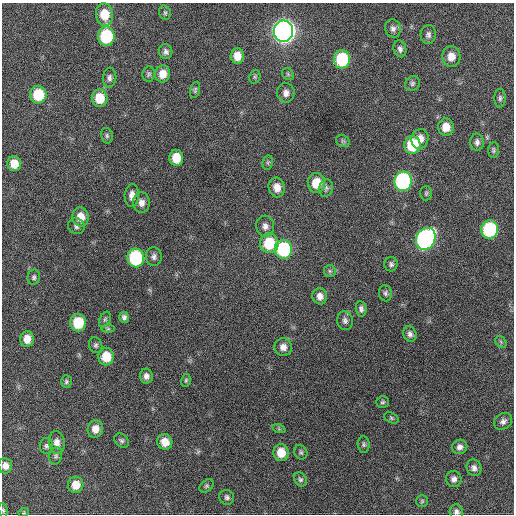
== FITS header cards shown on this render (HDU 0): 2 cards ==
NAXIS1  =                  512 / Axis length
NAXIS2  =                  512 / Axis length

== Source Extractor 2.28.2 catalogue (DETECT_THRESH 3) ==
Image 512 x 512 px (HDU 0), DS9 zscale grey, 1 PNG px = 1 image px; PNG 516 x 516 px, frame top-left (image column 1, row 512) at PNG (2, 3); each listed source drawn as its Kron ellipse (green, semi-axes under 4 px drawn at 4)
Background 558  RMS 16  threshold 48.1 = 3 sigma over >= 5 px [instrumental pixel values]
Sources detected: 93; all 93 listed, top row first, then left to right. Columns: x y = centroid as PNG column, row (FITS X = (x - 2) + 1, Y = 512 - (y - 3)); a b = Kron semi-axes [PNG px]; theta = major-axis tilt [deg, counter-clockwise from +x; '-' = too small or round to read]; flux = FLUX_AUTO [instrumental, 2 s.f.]
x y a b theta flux
165 13 7 5 -75 1900
104 14 11 8 -82 24000
393 28 9 7 -76 4200
284 31 10 9 - 920000
428 35 9 7 85 3800
106 36 10 8 -89 77000
400 49 8 6 -74 3400
166 52 7 6 - 3500
237 56 7 6 - 12000
451 57 10 9 - 12000
342 59 9 8 - 72000
149 74 7 6 - 2300
163 74 8 7 - 12000
288 74 6 5 - 2000
255 77 7 5 70 1900
110 78 10 6 85 4100
412 83 8 7 - 2600
195 90 8 4 76 1900
286 93 10 8 -89 6600
38 95 9 8 - 40000
100 98 9 8 - 24000
500 98 9 5 89 2900
446 127 9 8 - 14000
107 136 8 5 -76 2400
420 139 10 8 76 9800
343 141 7 5 -33 1900
477 142 8 6 -90 3700
412 145 9 8 - 44000
494 150 8 5 89 2000
176 158 8 7 - 20000
268 162 7 5 79 2200
14 164 7 7 - 15000
403 181 10 9 - 190000
317 183 10 8 -88 25000
277 187 10 8 -76 9600
326 188 9 6 75 3300
426 193 7 6 - 1900
132 195 11 7 86 7300
141 203 10 8 -85 6900
81 217 9 8 - 14000
76 226 8 7 - 3600
265 226 10 9 - 5800
490 229 9 8 - 100000
426 239 11 9 62 340000
269 243 10 9 - 45000
283 249 9 8 - 100000
154 257 9 8 - 4100
136 258 9 8 - 99000
391 264 7 6 - 2800
330 271 6 6 - 2300
34 277 8 6 79 2500
385 293 8 6 -82 2900
320 296 8 7 - 6800
361 309 8 5 -84 3500
124 317 5 5 - 3300
105 319 8 5 62 2500
345 321 9 8 - 4300
78 323 8 8 - 37000
108 329 6 4 -1 1700
410 334 8 6 -75 3900
27 339 8 7 - 11000
501 342 6 5 - 1700
96 345 8 6 -78 2800
283 347 9 8 - 7300
106 357 8 8 - 25000
146 376 7 6 - 5000
186 380 6 5 - 1700
66 381 6 5 - 2200
383 402 6 5 - 2000
391 418 7 5 -28 1900
503 421 10 7 34 4500
95 429 9 8 - 9800
279 429 7 4 -18 1700
122 441 8 6 -44 2400
57 442 11 8 -81 7200
165 442 8 7 - 13000
364 444 8 6 -85 2300
46 446 8 6 89 2900
460 447 7 7 - 4800
301 452 7 6 - 2200
281 453 8 7 - 18000
56 456 8 6 78 2700
5 466 8 7 - 7200
474 468 8 7 - 4600
300 479 7 6 - 2600
454 479 8 7 - 4900
76 485 8 7 - 16000
207 486 8 5 41 2100
227 497 7 7 - 3100
422 501 6 6 - 1800
3 510 7 4 -80 1700
24 512 5 4 - 1300
456 512 7 6 - 3500
At the frame edge (FLAGS 8, measured only in part): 3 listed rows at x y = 5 466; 3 510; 456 512